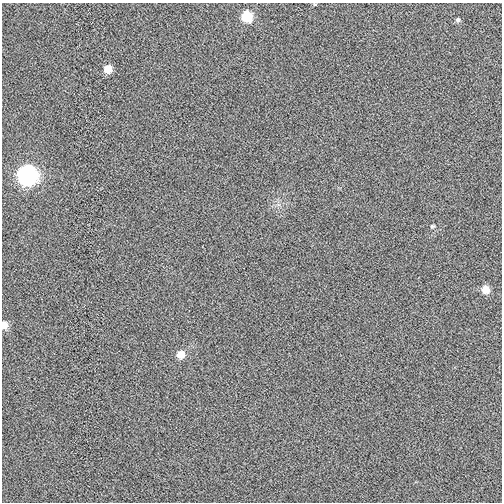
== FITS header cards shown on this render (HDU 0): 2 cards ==
NAXIS1  =                  500
NAXIS2  =                  500

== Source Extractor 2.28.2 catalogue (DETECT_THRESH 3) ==
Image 500 x 500 px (HDU 0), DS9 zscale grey, 1 PNG px = 1 image px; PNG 504 x 504 px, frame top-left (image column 1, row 500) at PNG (2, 3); no overlay
Background 0.00224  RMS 0.03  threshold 0.0909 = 3 sigma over >= 5 px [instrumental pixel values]
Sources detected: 8; all 8 listed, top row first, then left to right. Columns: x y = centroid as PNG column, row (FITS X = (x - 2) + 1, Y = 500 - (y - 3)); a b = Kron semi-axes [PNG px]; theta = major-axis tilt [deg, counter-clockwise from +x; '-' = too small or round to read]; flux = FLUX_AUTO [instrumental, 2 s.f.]
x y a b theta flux
247 16 7 7 - 79
458 20 6 6 - 4
108 69 7 7 - 25
27 175 9 9 - 700
432 226 6 4 15 2.8
486 290 7 7 - 26
4 325 6 6 - 19
181 355 7 7 - 24
At the frame edge (FLAGS 8, measured only in part): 1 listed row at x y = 4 325